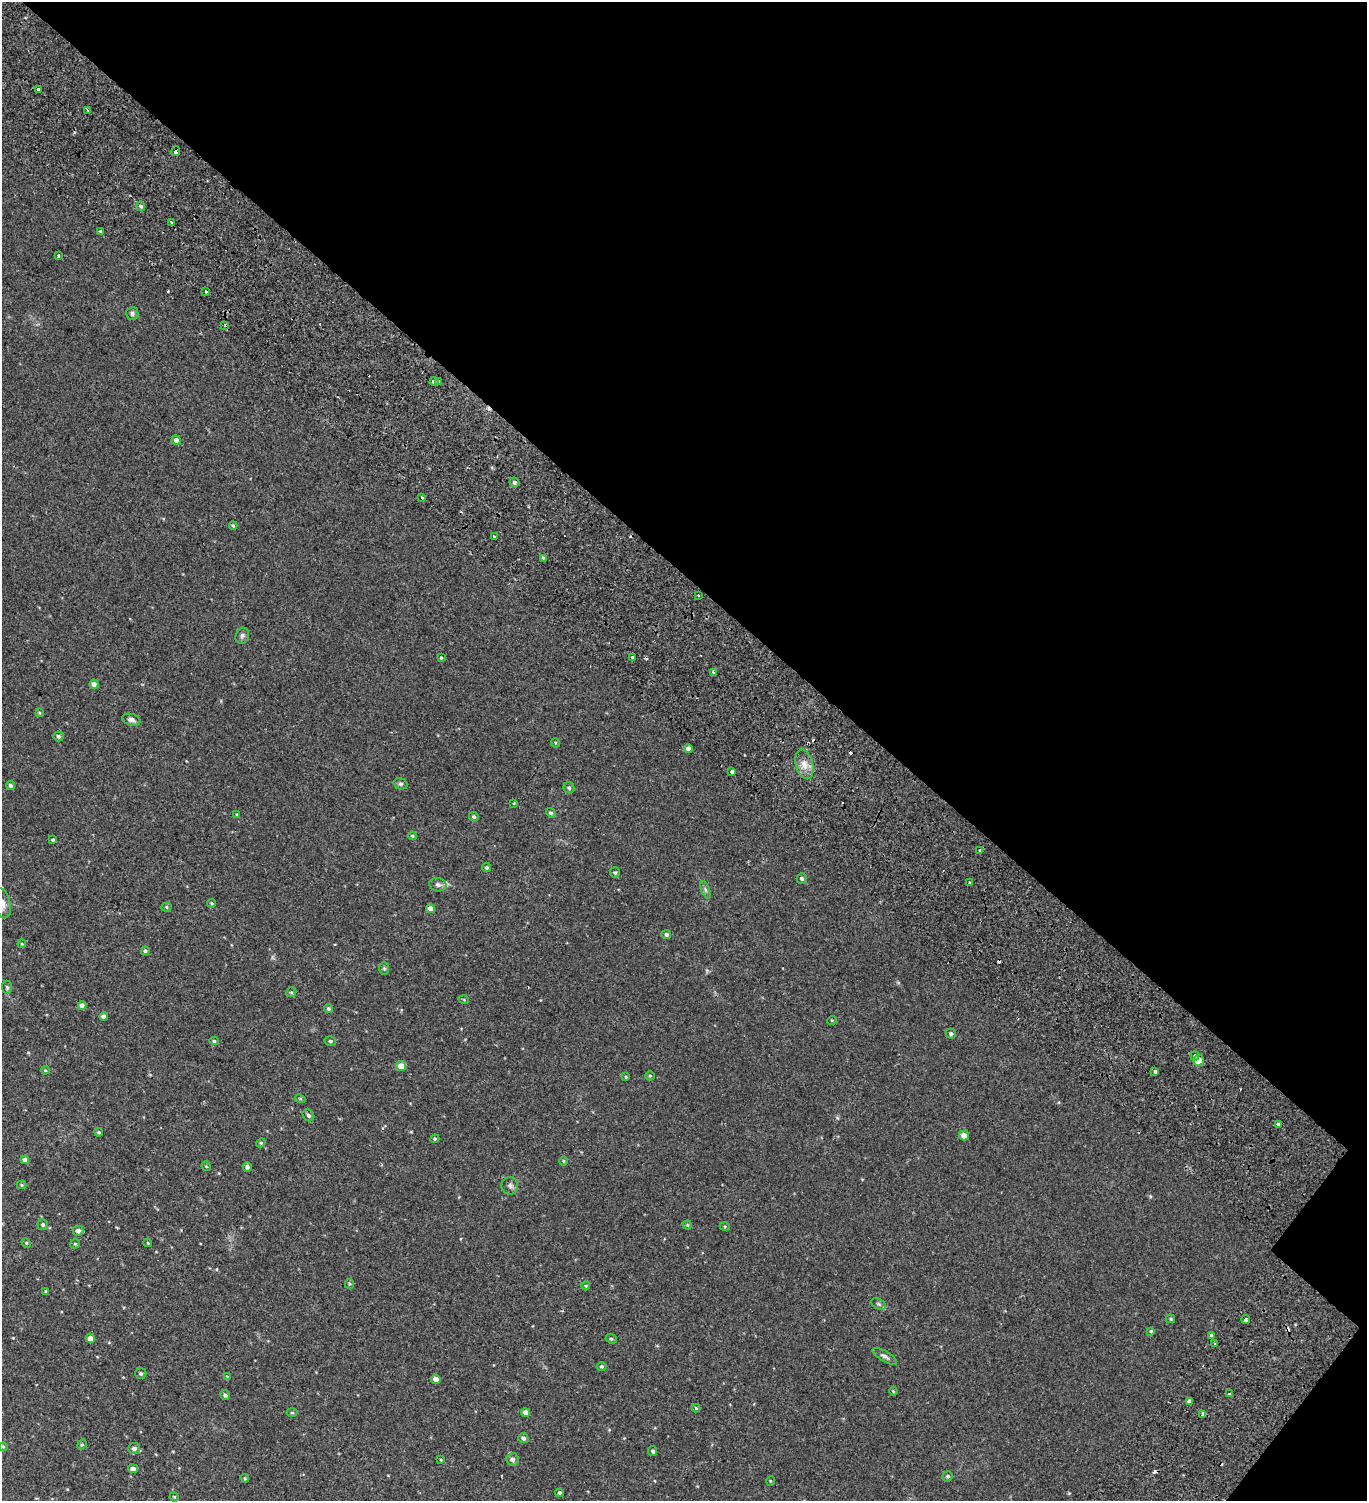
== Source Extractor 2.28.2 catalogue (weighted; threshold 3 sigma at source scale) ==
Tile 8 of 4 x 4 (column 4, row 2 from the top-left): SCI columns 4583-5947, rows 3174-4672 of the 6376 x 6350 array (HDU 1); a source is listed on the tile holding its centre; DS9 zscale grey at full resolution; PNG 1369 x 1503 px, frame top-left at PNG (2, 2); each listed source drawn as its Kron ellipse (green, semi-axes under 4 px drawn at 4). Shown black and unused: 39% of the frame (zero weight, under 2 of 3 exposures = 11% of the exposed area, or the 3 px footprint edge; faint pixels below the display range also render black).
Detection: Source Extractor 2.28.2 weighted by HDU 2 'WHT'; one run over the whole footprint, this tile lists its part. Background 0.0276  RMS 0.0049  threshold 0.022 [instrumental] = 3 sigma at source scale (4.5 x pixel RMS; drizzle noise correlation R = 1.50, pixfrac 1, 0.0396/0.0396 arcsec/px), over >= 5 px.
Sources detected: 139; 10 cosmic-ray / hot-pixel residue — neither listed nor drawn; the other 129 listed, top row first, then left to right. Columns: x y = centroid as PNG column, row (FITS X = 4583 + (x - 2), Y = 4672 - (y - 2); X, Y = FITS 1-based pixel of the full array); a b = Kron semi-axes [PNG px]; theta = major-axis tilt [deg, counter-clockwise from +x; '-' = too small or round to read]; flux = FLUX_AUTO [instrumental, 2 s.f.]
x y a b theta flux
38 90 4 3 - 5
87 110 4 2 - 0.54
176 151 5 3 - 1.9
141 206 5 4 - 0.76
172 222 3 3 - 1.9
100 232 4 3 - 0.63
59 256 3 3 - 0.63
206 292 3 3 - 0.79
132 313 6 6 - 1.1
225 325 4 2 - 3.6
434 381 4 4 - 3.6
438 382 3 3 - 0.99
176 440 4 4 - 2.1
514 482 5 4 - 1
422 498 3 2 - 0.77
233 526 4 3 - 0.48
494 537 3 3 - 6.8
543 558 3 3 - 0.75
698 595 3 3 - 0.91
242 636 8 6 66 1.1
441 658 4 3 - 0.41
633 658 3 3 - 1.6
713 672 3 3 - 1.1
94 684 4 4 - 1.9
39 713 4 3 - 0.43
131 720 9 5 -15 1.6
58 736 5 5 - 0.89
555 743 5 3 - 0.46
688 749 4 4 - 2.1
804 764 15 8 -76 3.9
732 772 3 3 - 14
400 784 7 5 -19 0.91
10 786 5 4 - 0.89
569 788 5 5 - 0.92
514 803 3 3 - 0.39
551 813 5 4 - 0.73
237 814 4 3 - 0.34
474 817 5 4 - 0.65
412 836 4 3 - 0.59
53 840 3 3 - 0.58
979 851 4 3 - 0.96
487 867 5 4 - 0.78
615 873 5 5 - 0.79
802 878 5 5 - 0.81
970 883 2 2 - 0.42
438 885 8 6 -12 1.4
705 890 9 3 -68 0.84
2 903 15 8 -77 3.4
212 903 4 3 - 0.5
167 907 5 4 - 0.51
430 908 4 4 - 2
666 934 5 4 - 1.2
22 944 4 3 - 0.38
145 951 4 4 - 1
384 968 6 5 - 0.69
7 987 6 5 - 0.78
291 992 5 4 - 0.62
464 1000 5 3 - 0.38
82 1005 4 4 - 2
328 1009 4 4 - 0.67
104 1016 4 4 - 1.5
832 1020 5 3 - 0.34
951 1034 5 5 - 0.98
214 1041 4 4 - 0.66
330 1041 6 4 -15 0.75
1195 1056 4 4 - 0.99
1199 1060 5 5 - 5.8
401 1066 5 5 - 4.2
45 1070 4 4 - 0.48
1155 1072 3 3 - 2.9
650 1076 5 4 - 0.48
626 1077 4 3 - 0.45
300 1099 5 4 - 0.57
308 1115 6 5 - 1
1279 1124 4 3 - 2.4
99 1132 4 3 - 0.51
964 1136 5 4 - 2.8
435 1139 4 4 - 0.49
261 1143 5 4 - 0.49
25 1160 4 4 - 1.6
564 1161 5 3 - 0.45
206 1166 5 4 - 0.44
247 1167 5 4 - 1.2
21 1185 5 4 - 0.49
510 1186 9 8 - 1.5
43 1225 5 5 - 0.9
687 1225 4 4 - 0.44
725 1227 5 3 - 0.42
78 1231 5 5 - 1.6
26 1243 5 4 - 0.51
148 1243 4 3 - 0.35
75 1244 5 4 - 0.52
350 1284 5 4 - 0.58
586 1286 4 4 - 0.45
45 1291 3 3 - 0.86
878 1304 8 5 -27 0.83
1171 1319 4 4 - 0.54
1246 1319 4 3 - 4.6
1151 1331 4 4 - 0.43
1211 1335 4 3 - 1.4
90 1338 4 4 - 2.3
611 1339 6 4 -22 0.72
1215 1344 3 2 - 0.51
885 1356 14 5 -30 1.5
601 1366 5 4 - 0.68
141 1373 5 5 - 0.82
227 1376 3 2 - 0.26
436 1379 5 4 - 2.8
893 1391 4 3 - 0.4
1229 1394 3 3 - 0.63
225 1395 5 4 - 1.1
1189 1401 4 4 - 6.9
696 1408 4 3 - 0.95
525 1412 4 4 - 2.3
292 1413 5 3 - 0.5
1203 1414 4 3 - 3
523 1438 5 4 - 1.2
82 1445 5 4 - 0.58
3 1447 4 4 - 0.43
134 1448 6 5 - 1.7
653 1451 5 4 - 0.88
512 1459 6 6 - 1.7
441 1460 4 3 - 0.33
133 1469 5 4 - 1.9
948 1476 5 5 - 0.76
245 1478 4 4 - 0.49
770 1481 5 3 - 0.33
559 1493 4 4 - 0.73
174 1497 4 4 - 0.45
Overlapping masked pixels (flux is a lower limit): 4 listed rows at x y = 176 151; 434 381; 1279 1124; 1203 1414
Isophote crosses this tile's border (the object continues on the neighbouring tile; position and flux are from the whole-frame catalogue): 1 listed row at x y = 2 903